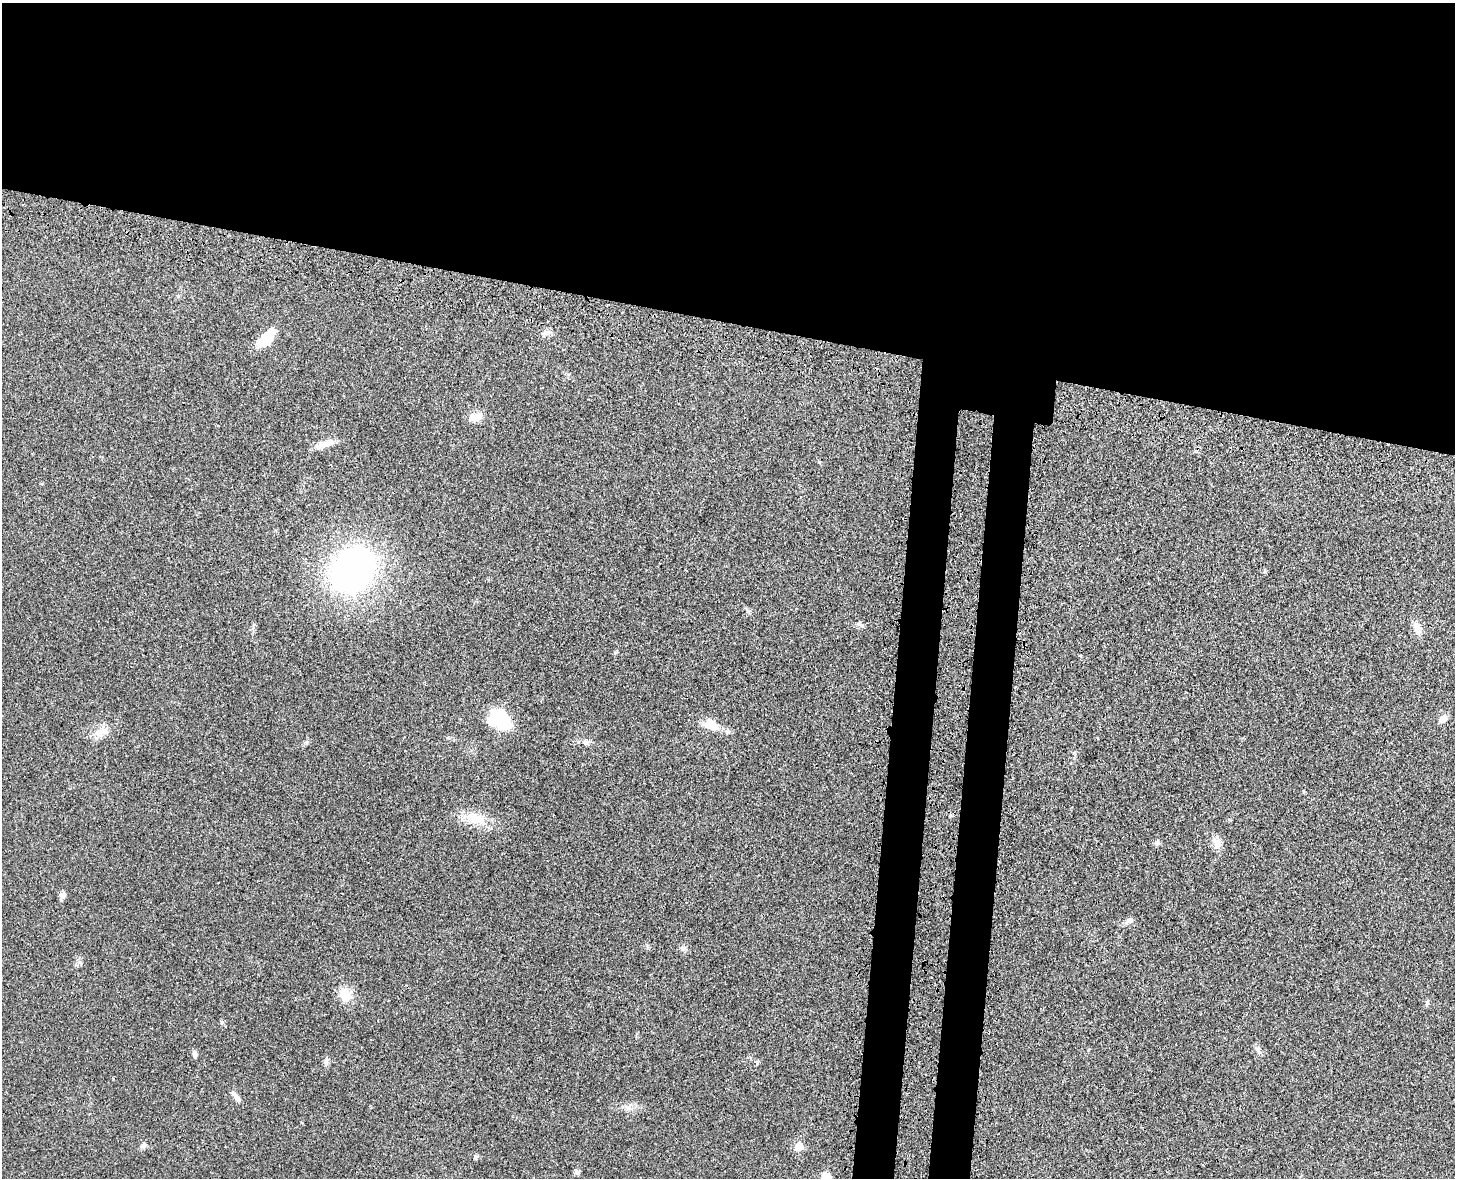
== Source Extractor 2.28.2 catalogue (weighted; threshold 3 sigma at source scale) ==
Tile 2 of 3 x 4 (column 2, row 1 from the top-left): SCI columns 1647-3099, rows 3615-4790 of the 4860 x 4873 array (HDU 1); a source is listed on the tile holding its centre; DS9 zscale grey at full resolution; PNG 1457 x 1180 px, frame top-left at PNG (2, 3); no overlay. Shown black and unused: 31% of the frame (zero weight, under 3 of 4 exposures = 8% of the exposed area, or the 3 px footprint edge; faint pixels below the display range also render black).
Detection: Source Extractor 2.28.2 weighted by HDU 2 'WHT'; one run over the whole footprint, this tile lists its part. Background 0.0215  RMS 0.0034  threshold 0.0155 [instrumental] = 3 sigma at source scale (4.5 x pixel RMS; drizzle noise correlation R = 1.50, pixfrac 1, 0.05/0.05 arcsec/px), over >= 5 px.
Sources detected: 33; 1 inside a brighter object's white glare — not listed; the other 32 listed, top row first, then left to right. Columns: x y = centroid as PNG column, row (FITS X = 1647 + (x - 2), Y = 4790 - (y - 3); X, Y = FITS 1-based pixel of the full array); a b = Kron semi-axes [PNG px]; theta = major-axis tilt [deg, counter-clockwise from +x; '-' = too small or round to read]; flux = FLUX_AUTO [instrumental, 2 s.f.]
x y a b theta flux
546 332 8 8 - 1.3
266 338 24 11 47 7.6
475 417 17 9 18 3.7
324 444 28 7 14 3.5
353 570 36 27 42 130
860 624 12 4 -27 0.7
1417 628 17 9 -77 2.9
501 719 17 11 -43 23
1443 719 11 7 47 1.9
710 724 18 12 -36 5
101 732 22 9 22 3.6
727 732 8 6 -2 0.89
586 742 9 4 -8 0.96
475 819 32 13 -16 7.2
1157 843 7 6 - 0.79
1217 843 16 9 -64 2.9
62 895 8 7 - 1.2
1129 920 10 7 -14 1.2
684 948 8 6 -5 0.97
345 995 19 15 -64 5
1427 1003 7 5 88 0.64
222 1022 6 4 19 0.46
1258 1050 8 5 -83 0.92
195 1055 8 5 -79 0.91
326 1061 12 5 88 1
236 1097 15 5 -49 1.4
629 1107 12 4 48 1.1
143 1145 9 6 50 0.99
798 1147 6 5 - 7.3
476 1156 7 5 -89 0.58
576 1172 7 7 - 0.75
826 1177 11 9 -61 3.3
Isophote crosses this tile's border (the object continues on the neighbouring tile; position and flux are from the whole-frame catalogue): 1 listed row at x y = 826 1177
Unlisted compact peaks at least as high as the median listed source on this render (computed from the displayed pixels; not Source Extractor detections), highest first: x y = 1074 753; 113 1079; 615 653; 1265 572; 757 1062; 307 742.